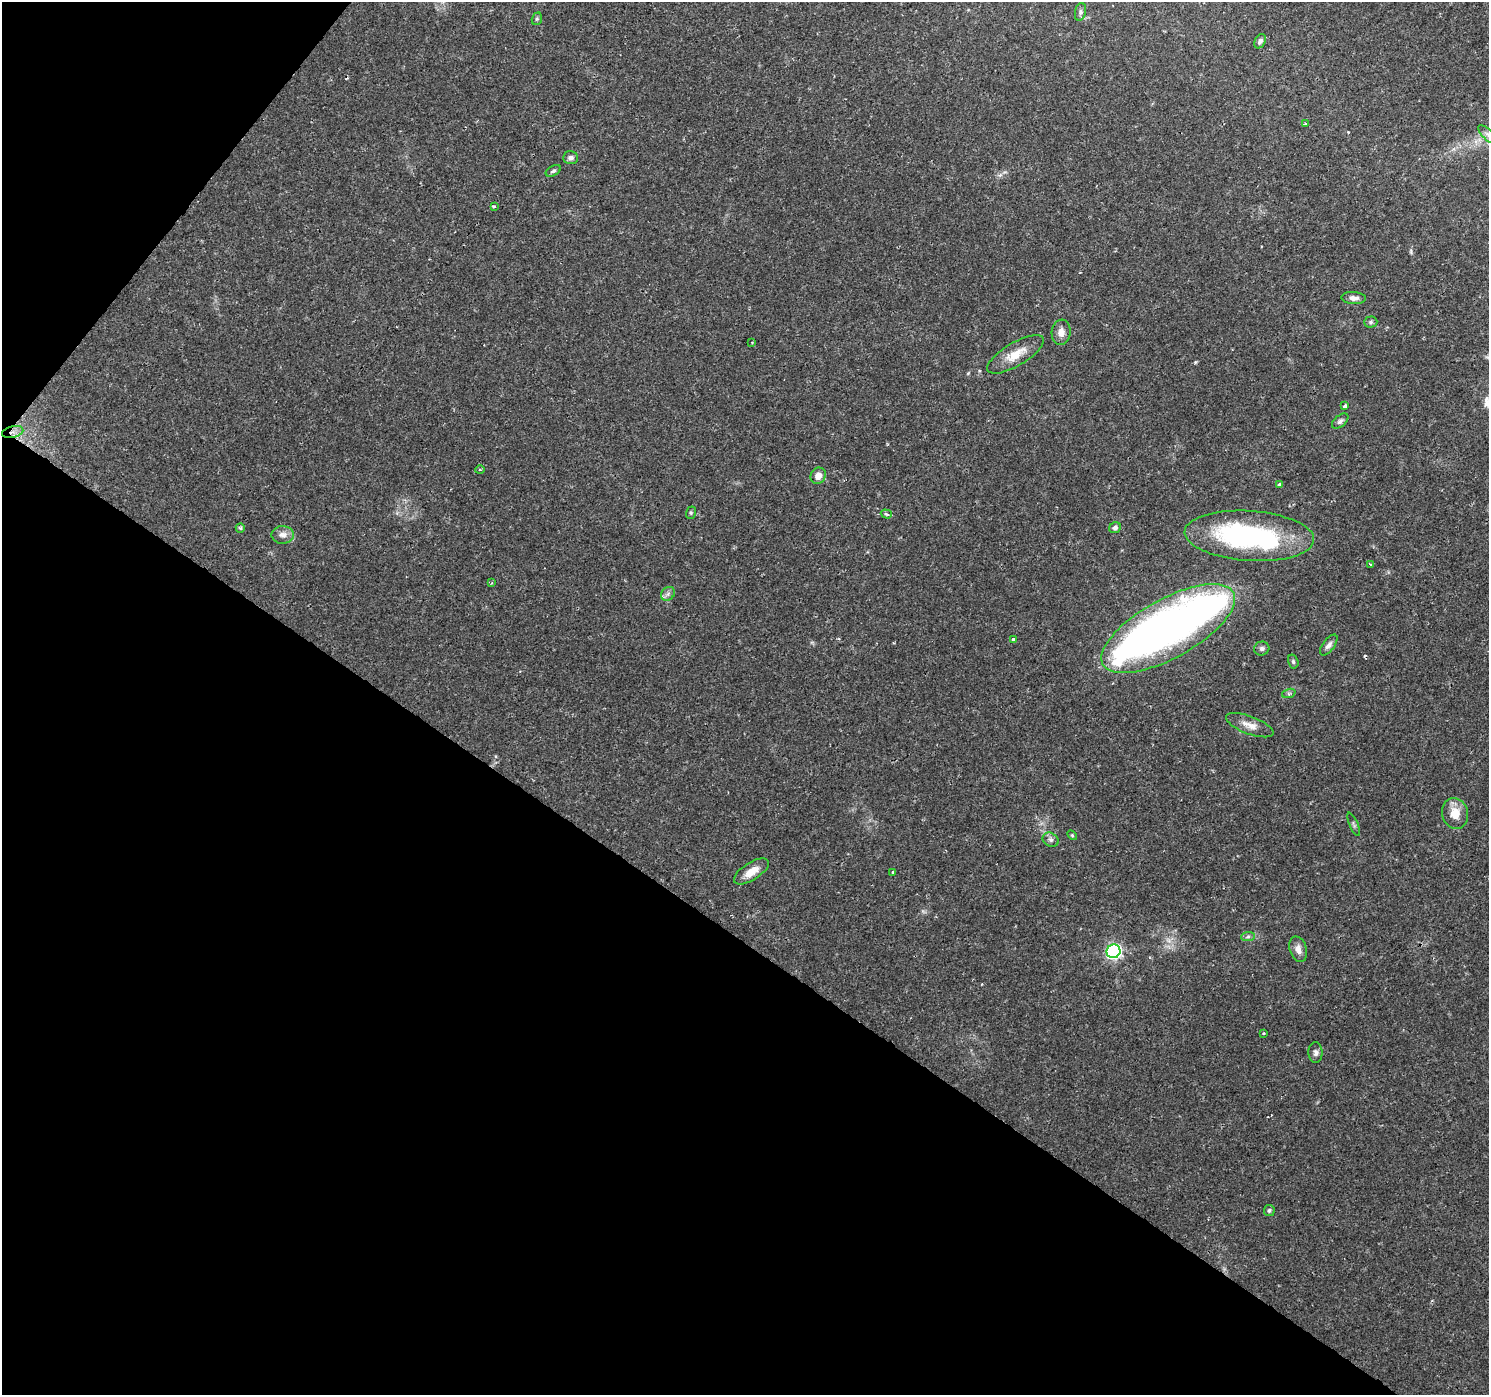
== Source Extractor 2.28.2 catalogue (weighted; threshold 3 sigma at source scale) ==
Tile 9 of 4 x 4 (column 1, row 3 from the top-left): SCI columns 1-1487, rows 1574-2966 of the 5953 x 5998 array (HDU 1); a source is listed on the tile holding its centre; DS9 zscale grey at full resolution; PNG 1491 x 1397 px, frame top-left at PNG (2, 2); each listed source drawn as its Kron ellipse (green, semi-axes under 4 px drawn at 4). Shown black and unused: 36% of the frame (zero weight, under 2 of 3 exposures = <1% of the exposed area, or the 3 px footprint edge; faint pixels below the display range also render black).
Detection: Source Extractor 2.28.2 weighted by HDU 2 'WHT'; one run over the whole footprint, this tile lists its part. Background 0.0415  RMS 0.0033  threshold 0.015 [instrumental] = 3 sigma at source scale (4.5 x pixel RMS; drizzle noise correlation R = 1.50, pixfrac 1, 0.0396/0.0396 arcsec/px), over >= 5 px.
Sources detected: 54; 3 inside a brighter object's white glare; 4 cosmic-ray / hot-pixel residue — neither listed nor drawn; the other 47 listed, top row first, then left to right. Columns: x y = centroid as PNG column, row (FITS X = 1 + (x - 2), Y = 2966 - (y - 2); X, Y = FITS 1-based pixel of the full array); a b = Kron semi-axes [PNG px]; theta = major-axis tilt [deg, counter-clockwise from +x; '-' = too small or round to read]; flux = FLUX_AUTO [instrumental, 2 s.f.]
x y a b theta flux
1080 12 9 5 78 0.83
537 19 6 5 - 0.53
1260 41 7 5 62 0.97
1305 124 3 3 - 0.42
1488 134 12 5 -45 1.6
571 158 7 6 - 1.1
553 171 8 5 28 0.71
494 206 3 3 - 2.8
1354 298 12 6 -4 1.7
1371 322 6 5 - 0.69
1061 332 12 9 83 2.5
752 343 3 2 - 0.26
1015 354 32 11 31 6.4
1345 406 4 3 - 1.3
1340 421 10 5 40 1
13 432 11 6 14 2
480 470 5 3 - 0.37
818 476 8 7 - 2.4
1279 485 3 3 - 1.2
691 513 6 5 - 0.54
886 514 6 4 -18 0.61
240 528 5 4 - 0.48
1115 528 6 5 - 0.96
283 535 11 9 2 2.1
1249 536 65 25 -4 56
1371 564 4 3 - 0.53
492 583 3 3 - 0.36
668 594 8 6 46 1.1
1168 629 75 29 29 200
1013 639 4 3 - 1.9
1329 645 12 6 52 1.4
1262 648 7 7 - 0.98
1293 661 7 5 -74 0.59
1289 693 7 4 19 0.62
1250 725 25 9 -20 3.4
1455 813 15 13 -74 5.3
1354 824 12 3 -66 0.56
1072 835 6 3 -45 0.39
1051 840 8 6 -31 1
751 871 20 8 33 4.1
893 872 3 3 - 1.3
1248 936 7 4 2 0.73
1298 949 13 8 -72 2.2
1113 951 7 6 - 90
1263 1033 3 3 - 0.58
1315 1053 10 7 -89 1.2
1269 1210 5 5 - 0.69
Overlapping masked pixels (flux is a lower limit): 1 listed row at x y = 13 432
Isophote crosses this tile's border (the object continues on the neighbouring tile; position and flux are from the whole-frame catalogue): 1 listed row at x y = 1488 134